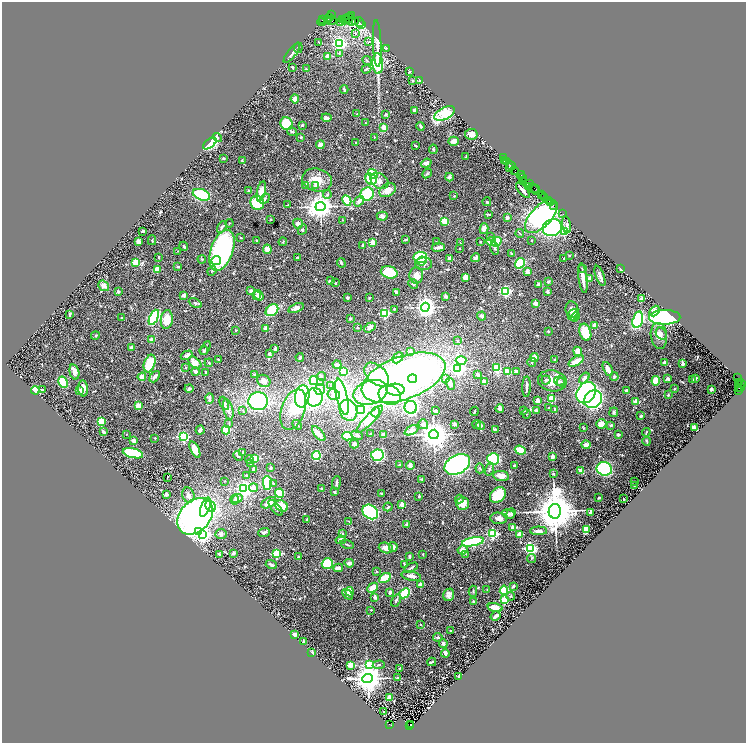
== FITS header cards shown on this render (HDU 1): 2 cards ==
NAXIS1  =                 1488
NAXIS2  =                 1482

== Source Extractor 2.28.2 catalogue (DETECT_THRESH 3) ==
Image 1488 x 1482 px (HDU 1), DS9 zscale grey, zoomed out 1/2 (1 PNG px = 2 x 2 image px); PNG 748 x 745 px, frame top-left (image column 1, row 1482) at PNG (2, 2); each listed source drawn as its Kron ellipse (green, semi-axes under 4 px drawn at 4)
Background 1.28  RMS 0.042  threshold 0.125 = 3 sigma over >= 5 px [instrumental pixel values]
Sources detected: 665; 33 cannot appear on this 1/2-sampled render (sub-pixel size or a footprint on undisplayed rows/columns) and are neither listed nor drawn; of the other 632, the 500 brightest by FLUX_AUTO listed and drawn (132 fainter detections omitted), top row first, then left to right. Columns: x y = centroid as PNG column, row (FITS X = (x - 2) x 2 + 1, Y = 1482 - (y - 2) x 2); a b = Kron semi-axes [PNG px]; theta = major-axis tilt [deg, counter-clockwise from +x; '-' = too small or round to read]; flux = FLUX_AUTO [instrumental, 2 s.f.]
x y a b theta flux
331 14 2 1 - 35
352 15 3 1 - 120
329 18 3 2 - 330
323 19 3 2 - 230
345 19 5 2 - 770
349 19 5 2 - 990
328 20 4 2 - 490
343 20 2 1 - 290
331 21 6 4 11 620
351 21 5 3 - 1200
321 22 4 1 - 210
341 22 4 1 - 250
356 22 3 2 - 270
359 22 5 2 - 200
362 24 2 2 - 130
356 34 4 3 - 8.4
368 42 4 3 - 8.8
319 43 3 2 - 6.2
339 43 4 4 - 1900
377 44 23 3 -88 87
298 48 5 2 - 7.9
386 48 3 2 - 7.3
292 53 12 3 51 21
339 54 4 3 - 8.3
327 56 2 2 - 120
367 61 5 3 - 12
378 63 10 5 -87 530
292 67 2 2 - 14
306 69 4 2 - 5.8
366 69 5 3 - 11
409 72 4 2 - 6.6
412 81 3 2 - 17
420 81 3 2 - 21
344 89 4 3 - 12
295 99 4 4 - 48
414 110 3 3 - 13
357 114 2 2 - 8.5
386 114 2 2 - 11
445 114 11 6 27 360
326 118 5 3 - 24
365 123 2 2 - 7.4
287 124 6 6 - 210
302 125 3 2 - 17
421 126 4 2 - 23
384 127 2 2 - 150
292 132 5 3 - 11
471 134 6 5 - 44
218 137 5 3 - 16
301 137 2 2 - 29
374 137 2 2 - 6.4
454 141 5 4 - 50
356 142 2 2 - 9.7
210 143 8 4 38 940
320 145 4 4 - 59
416 146 3 2 - 5.9
433 149 4 3 - 9.4
466 157 3 2 - 7.6
224 158 2 2 - 12
503 158 2 1 - 190
242 161 4 3 - 7
505 161 3 1 - 550
507 162 2 2 - 200
426 163 5 4 - 35
511 165 5 1 - 400
509 167 2 1 - 87
515 170 3 1 - 180
516 172 2 1 - 110
427 173 5 2 - 11
373 174 5 3 - 200
521 175 4 2 - 260
449 177 4 4 - 24
523 177 3 2 - 570
371 179 6 5 - 260
317 180 15 11 -14 130
524 180 3 1 - 390
380 181 10 7 -35 58
530 183 3 2 - 720
306 185 4 3 - 24
315 186 2 2 - 48
529 187 3 2 - 630
533 189 6 3 -46 570
536 189 4 1 - 470
388 190 9 6 33 66
523 190 9 2 -49 30
248 191 3 3 - 7.3
261 191 10 4 76 130
367 194 7 6 - 340
541 194 2 1 - 130
201 195 9 5 -21 370
327 195 4 3 - 12
543 195 2 1 - 140
454 196 3 3 - 7.9
545 197 3 1 - 220
265 199 5 3 - 17
347 200 5 4 - 340
359 201 6 4 53 36
548 201 3 1 - 350
487 202 4 3 - 9.7
550 202 2 1 - 190
257 203 7 7 - 300
287 205 3 2 - 6
554 206 3 2 - 280
320 207 5 4 - 9300
488 214 4 2 - 12
563 214 2 1 - 36
382 216 5 4 - 29
541 216 21 10 46 2100
507 217 4 4 - 17
271 219 3 3 - 6.1
342 220 2 2 - 6.4
445 221 4 3 - 160
229 223 4 3 - 6.4
298 224 5 4 - 25
567 225 8 4 -81 23
222 227 6 3 56 14
552 228 10 8 20 1100
302 229 6 4 64 15
484 229 5 4 - 47
143 231 3 2 - 11
564 232 3 3 - 400
520 233 4 2 - 6.1
491 237 4 3 - 7.7
241 238 3 2 - 8.3
405 239 3 2 - 12
152 240 5 3 - 7
257 240 3 2 - 10
531 240 2 2 - 8.5
138 241 4 3 - 34
283 242 4 3 - 7.4
373 242 2 2 - 180
436 242 3 2 - 6.1
480 242 2 2 - 8.4
491 242 5 4 - 74
496 242 5 4 - 200
460 243 2 2 - 13
363 245 2 2 - 27
184 246 5 3 - 9.3
438 247 6 2 7 43
495 248 7 3 -76 14
267 249 5 4 - 61
460 249 2 2 - 9.9
222 250 21 11 71 1300
178 251 2 2 - 8.1
511 253 3 2 - 7.1
569 256 2 2 - 6.5
159 257 3 2 - 11
298 257 3 2 - 7.5
420 257 7 6 - 310
450 258 4 4 - 35
476 258 4 3 - 27
564 258 2 2 - 14
202 259 4 3 - 7.3
216 261 5 4 - 110
422 261 5 3 - 44
136 263 4 4 - 150
341 263 5 3 - 13
520 263 5 4 - 380
424 264 8 6 2 41
178 267 2 2 - 28
582 268 4 4 - 7.9
157 269 3 2 - 260
621 269 3 2 - 15
212 271 5 3 - 11
389 272 8 6 -16 300
527 272 4 3 - 38
416 275 8 7 - 57
600 276 11 3 -70 31
466 277 3 3 - 150
583 278 15 3 -82 68
589 278 4 3 - 33
330 281 4 3 - 17
548 281 3 2 - 11
336 283 2 2 - 8.7
413 284 5 3 - 15
539 284 2 2 - 78
104 286 6 4 -40 47
118 291 3 3 - 19
251 291 3 3 - 42
505 291 3 3 - 1200
396 292 4 2 - 23
548 292 3 2 - 27
184 295 4 3 - 23
259 295 5 3 - 71
256 296 2 2 - 8.4
446 296 4 3 - 18
347 298 3 3 - 14
369 298 2 2 - 6.4
641 299 4 3 - 38
195 303 7 3 -28 12
535 303 2 2 - 89
425 307 4 4 - 5900
296 308 8 4 20 34
394 309 2 2 - 7.6
572 309 8 6 -82 36
272 310 7 5 40 250
654 311 6 4 49 57
384 313 3 3 - 940
70 314 3 2 - 10
573 315 6 5 - 57
482 316 4 4 - 23
154 317 8 4 64 780
575 317 4 4 - 58
665 317 16 7 1 2100
122 318 2 2 - 6.7
167 319 9 6 83 150
350 319 2 2 - 45
638 320 8 5 74 680
594 325 2 2 - 150
370 327 6 4 32 40
266 328 2 2 - 110
357 328 2 2 - 12
235 330 3 2 - 6.5
548 331 2 2 - 19
585 332 9 5 -71 220
661 333 6 5 - 21
95 336 4 3 - 8
659 336 13 8 -82 64
152 339 4 3 - 18
457 341 4 3 - 6.6
132 348 2 2 - 86
205 348 7 2 63 9.9
275 348 3 2 - 16
204 351 4 3 - 9
410 351 4 4 - 31
578 351 5 4 - 74
269 354 3 2 - 23
187 355 6 3 28 31
300 357 4 3 - 15
398 358 6 4 46 64
534 358 4 4 - 89
218 360 3 2 - 7.6
461 360 5 4 - 280
555 360 2 2 - 14
576 361 8 4 31 85
532 362 5 3 - 19
150 363 9 5 71 260
195 363 7 4 -42 97
209 363 4 3 - 13
665 363 2 2 - 100
683 363 4 2 - 16
337 365 4 3 - 24
186 368 2 2 - 13
458 368 4 3 - 2200
497 368 4 4 - 220
608 369 7 3 -62 65
343 371 4 4 - 200
516 371 4 3 - 24
74 372 8 4 -76 76
195 372 4 4 - 25
507 372 3 2 - 270
206 373 4 2 - 15
477 374 3 2 - 37
254 375 3 3 - 7.3
376 375 14 9 -43 410
142 377 4 3 - 63
155 377 6 3 50 34
322 377 5 3 - 8.9
614 377 4 3 - 12
403 378 44 21 20 5000
584 378 6 4 52 35
695 378 3 2 - 9.7
738 378 2 1 - 1600
413 379 4 3 - 200
445 379 3 3 - 13
668 379 3 3 - 14
693 379 3 2 - 6.2
314 380 4 4 - 280
546 380 4 4 - 12
264 381 7 5 -31 53
552 381 14 10 -10 96
559 381 5 4 - 17
656 381 5 4 - 140
63 382 6 4 -61 230
321 382 4 3 - 8.5
484 382 3 3 - 54
561 382 4 3 - 12
740 382 3 2 - 290
450 384 6 4 -74 27
742 384 4 3 - 670
739 385 3 2 - 530
331 386 3 3 - 6.3
526 387 10 3 88 37
741 387 2 2 - 460
83 388 8 5 -85 56
739 388 3 2 - 350
189 389 4 3 - 16
320 389 5 5 - 87
674 389 2 2 - 19
712 389 2 2 - 67
35 390 4 3 - 210
43 390 2 2 - 23
79 390 2 2 - 52
395 390 9 6 -3 730
626 390 3 3 - 14
738 390 2 1 - 120
370 392 17 12 18 590
586 393 11 9 55 1700
334 394 6 5 - 75
390 395 11 9 -23 1100
668 395 3 2 - 11
302 396 11 7 82 1100
314 397 9 8 - 960
342 397 18 5 -77 960
209 398 5 2 - 27
552 399 3 3 - 180
593 399 9 8 - 1700
258 401 9 9 - 1300
538 401 2 2 - 150
636 401 2 2 - 160
224 403 7 3 -66 29
138 406 3 3 - 97
411 407 6 6 - 1100
548 408 2 2 - 8.7
228 409 10 5 -75 41
293 409 21 11 71 210
500 409 4 3 - 18
243 410 4 3 - 7.6
348 410 10 8 -71 220
361 410 4 4 - 2600
524 410 3 3 - 7.9
555 410 3 2 - 15
435 411 3 3 - 12
474 411 5 2 - 6.3
536 411 3 3 - 28
375 412 5 3 - 27
614 412 5 3 - 10
526 414 5 2 - 5.8
641 416 3 3 - 16
369 419 18 5 46 180
101 421 3 3 - 160
229 424 3 3 - 6.4
423 424 5 4 - 40
455 424 4 3 - 13
601 424 5 4 - 62
297 425 5 2 - 9.6
477 425 4 4 - 8.8
611 425 4 3 - 9.3
480 426 4 3 - 22
583 428 3 2 - 6.4
695 428 4 2 - 77
495 429 4 3 - 8.2
200 430 4 3 - 25
226 430 4 4 - 290
411 430 7 4 25 45
103 432 3 2 - 20
646 432 4 2 - 6.6
126 434 2 2 - 7.2
319 434 9 3 -49 58
370 434 2 2 - 15
434 434 5 4 - 15000
618 434 3 3 - 13
357 435 6 4 -24 20
383 435 3 3 - 35
348 436 5 3 - 290
183 437 3 3 - 1200
155 438 3 2 - 6.1
134 441 3 3 - 44
647 441 4 3 - 12
354 444 4 3 - 23
586 445 4 3 - 51
195 450 9 4 -65 94
520 450 5 3 - 170
243 452 3 3 - 9.7
133 453 10 4 -13 520
377 455 6 5 - 660
238 456 5 3 - 9.6
316 456 4 4 - 320
553 456 2 2 - 110
255 458 3 3 - 390
249 459 4 3 - 9.4
493 459 6 6 - 760
251 464 3 3 - 7.4
457 464 13 9 28 2100
399 465 3 2 - 6.9
410 466 4 3 - 67
514 466 3 2 - 12
270 468 2 2 - 51
480 468 5 4 - 11
254 469 3 2 - 61
489 469 7 3 74 15
604 469 8 6 -18 610
581 471 4 3 - 62
553 474 4 3 - 8.3
247 476 2 2 - 38
501 476 8 5 -9 75
168 478 3 2 - 8.1
421 479 4 3 - 10
225 481 2 2 - 6.3
635 482 3 2 - 5.8
267 483 7 4 -89 500
273 483 3 3 - 8.3
336 483 6 2 83 19
634 485 3 2 - 6
244 488 4 4 - 3300
253 488 4 3 - 63
322 489 3 3 - 12
335 492 2 2 - 31
280 493 4 4 - 240
166 494 4 3 - 30
381 494 3 2 - 14
188 495 7 6 - 44
498 495 9 6 45 260
419 496 3 2 - 8.9
237 498 5 4 - 23
599 498 3 2 - 16
459 499 4 3 - 11
624 499 2 2 - 6.9
235 500 5 3 - 11
269 503 8 5 29 70
463 503 6 6 - 72
402 504 2 2 - 130
211 506 6 4 -61 230
282 506 7 5 -29 140
205 507 10 4 70 260
388 507 4 3 - 8.4
276 508 9 4 -50 21
555 511 7 6 - 39000
370 512 8 6 -38 1100
511 513 5 3 - 13
591 513 3 3 - 32
508 514 6 4 -9 16
195 516 20 15 47 3300
499 518 8 5 -7 30
307 519 2 2 - 25
349 521 3 2 - 7.9
407 524 2 2 - 73
512 527 3 2 - 44
586 529 4 4 - 91
198 531 3 3 - 410
538 531 8 3 2 31
264 532 6 3 21 20
342 533 2 2 - 9.7
203 534 4 3 - 2400
221 534 5 5 - 23
493 534 3 3 - 1000
520 534 2 2 - 240
341 540 5 4 - 31
473 542 11 4 11 850
347 544 7 2 -16 8.4
393 547 5 4 - 27
386 548 7 5 -18 56
530 548 3 3 - 1700
462 550 5 4 - 50
234 553 2 2 - 58
276 553 3 3 - 550
220 554 4 3 - 19
423 554 3 2 - 7.4
466 554 3 3 - 7.8
409 556 3 2 - 15
298 557 3 2 - 8.1
531 558 5 2 - 7
327 563 5 5 - 220
349 563 5 3 - 43
404 564 4 2 - 11
271 565 6 2 -19 16
338 568 5 3 - 67
411 568 7 2 30 16
376 571 2 2 - 15
411 576 10 4 -13 48
385 578 6 3 31 210
420 585 2 2 - 140
513 586 3 3 - 19
373 588 6 3 43 100
487 590 3 3 - 7.1
504 590 4 4 - 260
473 591 5 3 - 7.8
350 592 5 4 - 50
390 593 4 3 - 25
405 593 6 4 42 370
347 594 6 3 -50 37
449 595 6 5 - 40
510 596 4 3 - 11
375 597 2 2 - 77
396 600 7 3 60 15
504 600 3 3 - 440
473 601 3 3 - 8.9
495 607 7 4 -15 110
371 610 2 2 - 7.5
496 616 5 3 - 30
421 625 2 2 - 23
451 630 3 2 - 7.7
295 634 4 3 - 38
438 637 5 3 - 16
304 642 3 3 - 31
443 644 4 4 - 21
312 652 2 2 - 30
445 653 4 3 - 18
432 662 4 2 - 12
370 664 4 4 - 290
351 665 4 3 - 110
379 665 6 3 5 12
400 668 3 2 - 7.9
459 677 3 2 - 16
397 678 4 3 - 8.9
368 679 5 4 - 15000
389 697 2 2 - 120
384 712 2 2 - 8
390 724 3 2 - 410
411 724 3 2 - 310
409 725 3 1 - 240
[132 fainter detections neither listed nor drawn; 33 sub-pixel or undisplayed-footprint detections neither listed nor drawn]